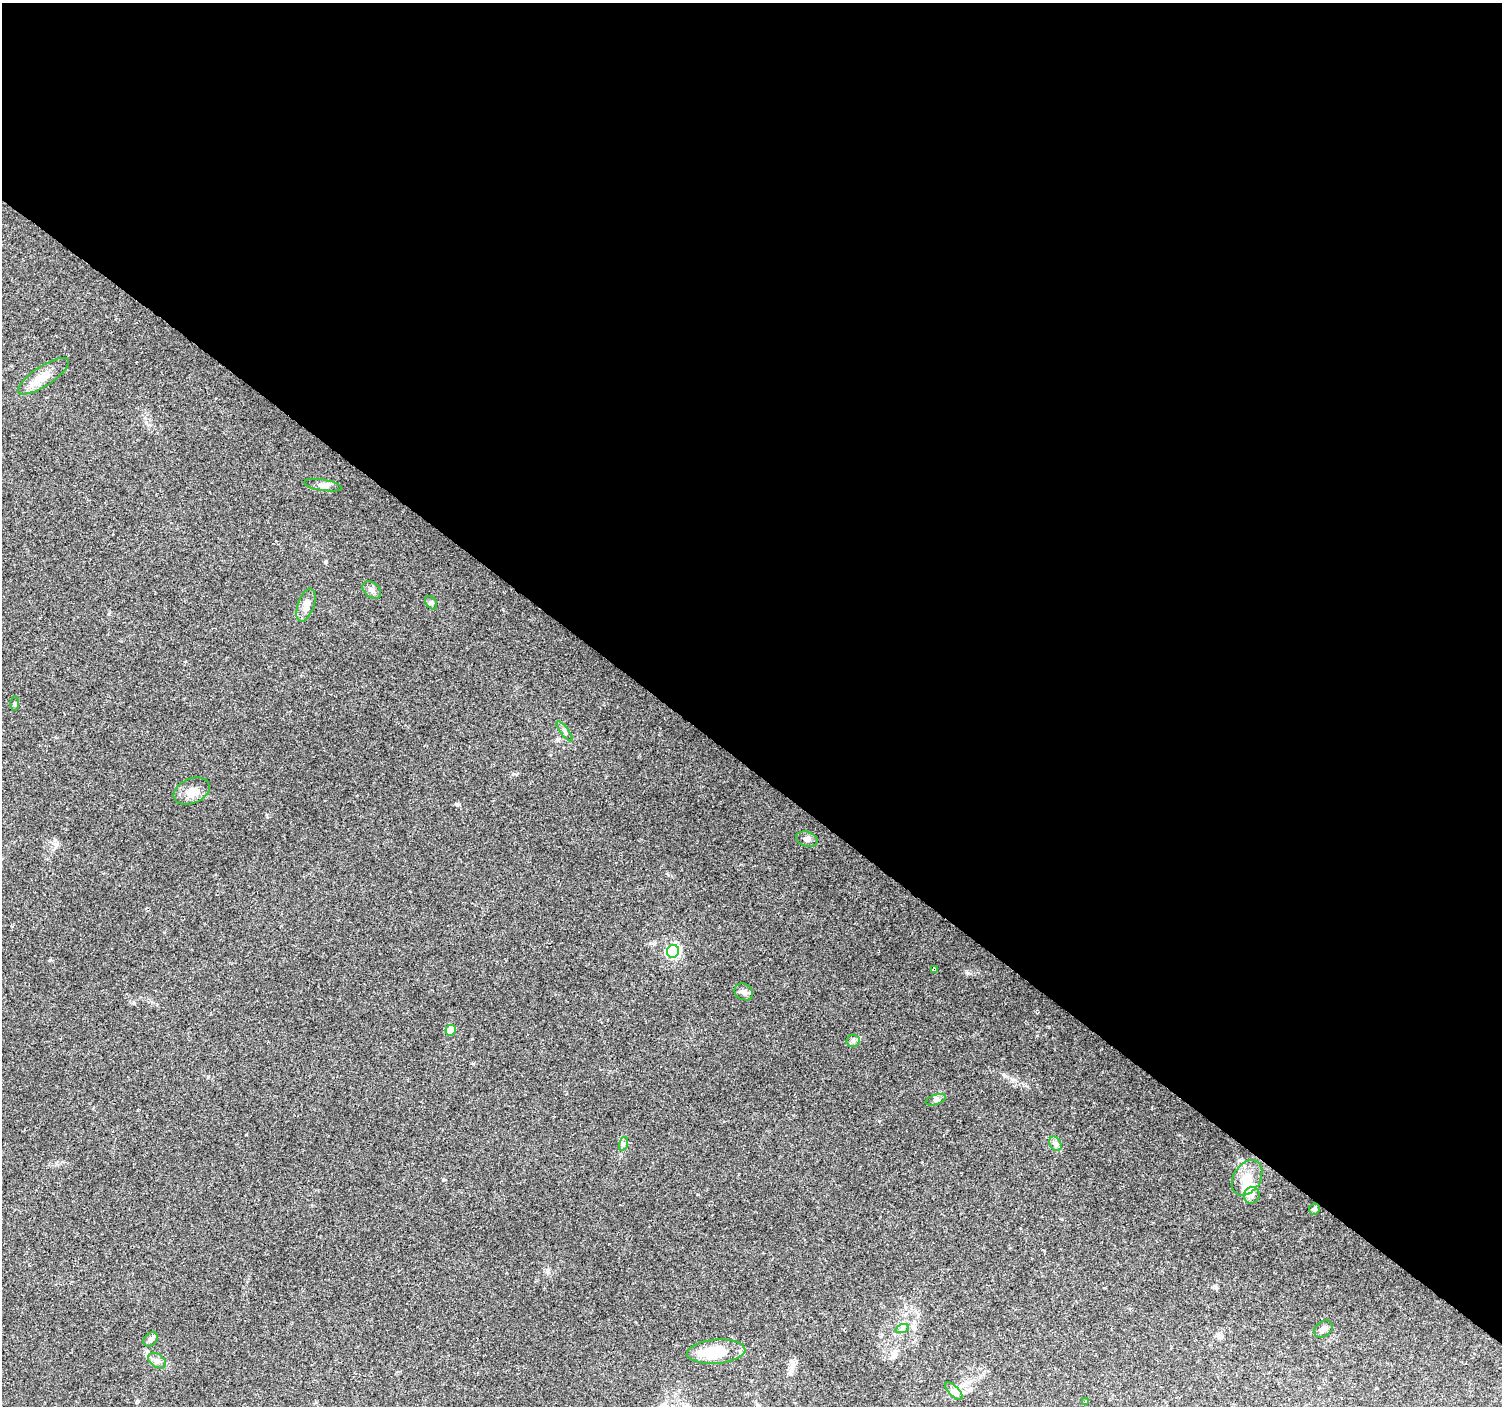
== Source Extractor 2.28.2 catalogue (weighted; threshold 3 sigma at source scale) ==
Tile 3 of 4 x 4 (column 3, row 1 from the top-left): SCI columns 2999-4498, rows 4384-5787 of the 6003 x 6027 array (HDU 1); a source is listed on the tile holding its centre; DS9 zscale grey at full resolution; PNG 1504 x 1408 px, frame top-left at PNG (2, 3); each listed source drawn as its Kron ellipse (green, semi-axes under 4 px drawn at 4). Shown black and unused: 55% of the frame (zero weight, under 2 of 3 exposures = <1% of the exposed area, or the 3 px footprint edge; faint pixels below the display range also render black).
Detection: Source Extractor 2.28.2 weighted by HDU 2 'WHT'; one run over the whole footprint, this tile lists its part. Background 0.0974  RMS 0.0081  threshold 0.0364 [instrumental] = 3 sigma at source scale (4.5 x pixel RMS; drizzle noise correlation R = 1.50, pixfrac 1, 0.0396/0.0396 arcsec/px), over >= 5 px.
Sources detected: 28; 1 inside a brighter object's white glare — neither listed nor drawn; the other 27 listed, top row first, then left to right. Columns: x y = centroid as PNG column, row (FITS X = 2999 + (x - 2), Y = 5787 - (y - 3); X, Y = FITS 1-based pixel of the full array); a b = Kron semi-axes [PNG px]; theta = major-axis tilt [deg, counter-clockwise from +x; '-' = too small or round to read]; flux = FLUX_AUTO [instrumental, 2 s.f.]
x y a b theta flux
43 376 29 10 33 11
323 485 19 5 -9 3.8
372 590 10 7 -38 3.2
431 603 7 5 -52 1.6
306 605 17 8 70 7.9
15 703 7 3 90 1.1
565 731 12 4 -52 2.2
192 791 19 12 24 9.2
807 839 11 7 -17 3.4
673 951 6 6 - 86
934 969 3 3 - 1.3
744 992 10 8 -32 3.3
451 1030 5 5 - 19
853 1041 6 6 - 1.9
936 1100 10 5 18 2.1
623 1144 7 4 72 1.6
1055 1144 8 5 -60 2.4
1247 1178 19 13 57 15
1252 1195 8 7 - 3.7
1314 1209 5 5 - 2.1
902 1329 7 4 18 1.8
1323 1329 10 7 35 3.2
151 1339 8 6 44 2.5
716 1352 29 12 4 29
157 1361 10 6 -35 3.2
954 1391 11 5 -45 2.8
1086 1401 3 3 - 1.4
Overlapping masked pixels (flux is a lower limit): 1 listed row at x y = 934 969
Unlisted compact peaks at least as high as the median listed source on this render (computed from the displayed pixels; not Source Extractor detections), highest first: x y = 968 973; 326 561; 457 804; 443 1180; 1027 1086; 50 960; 879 1121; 246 1135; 1005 1076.